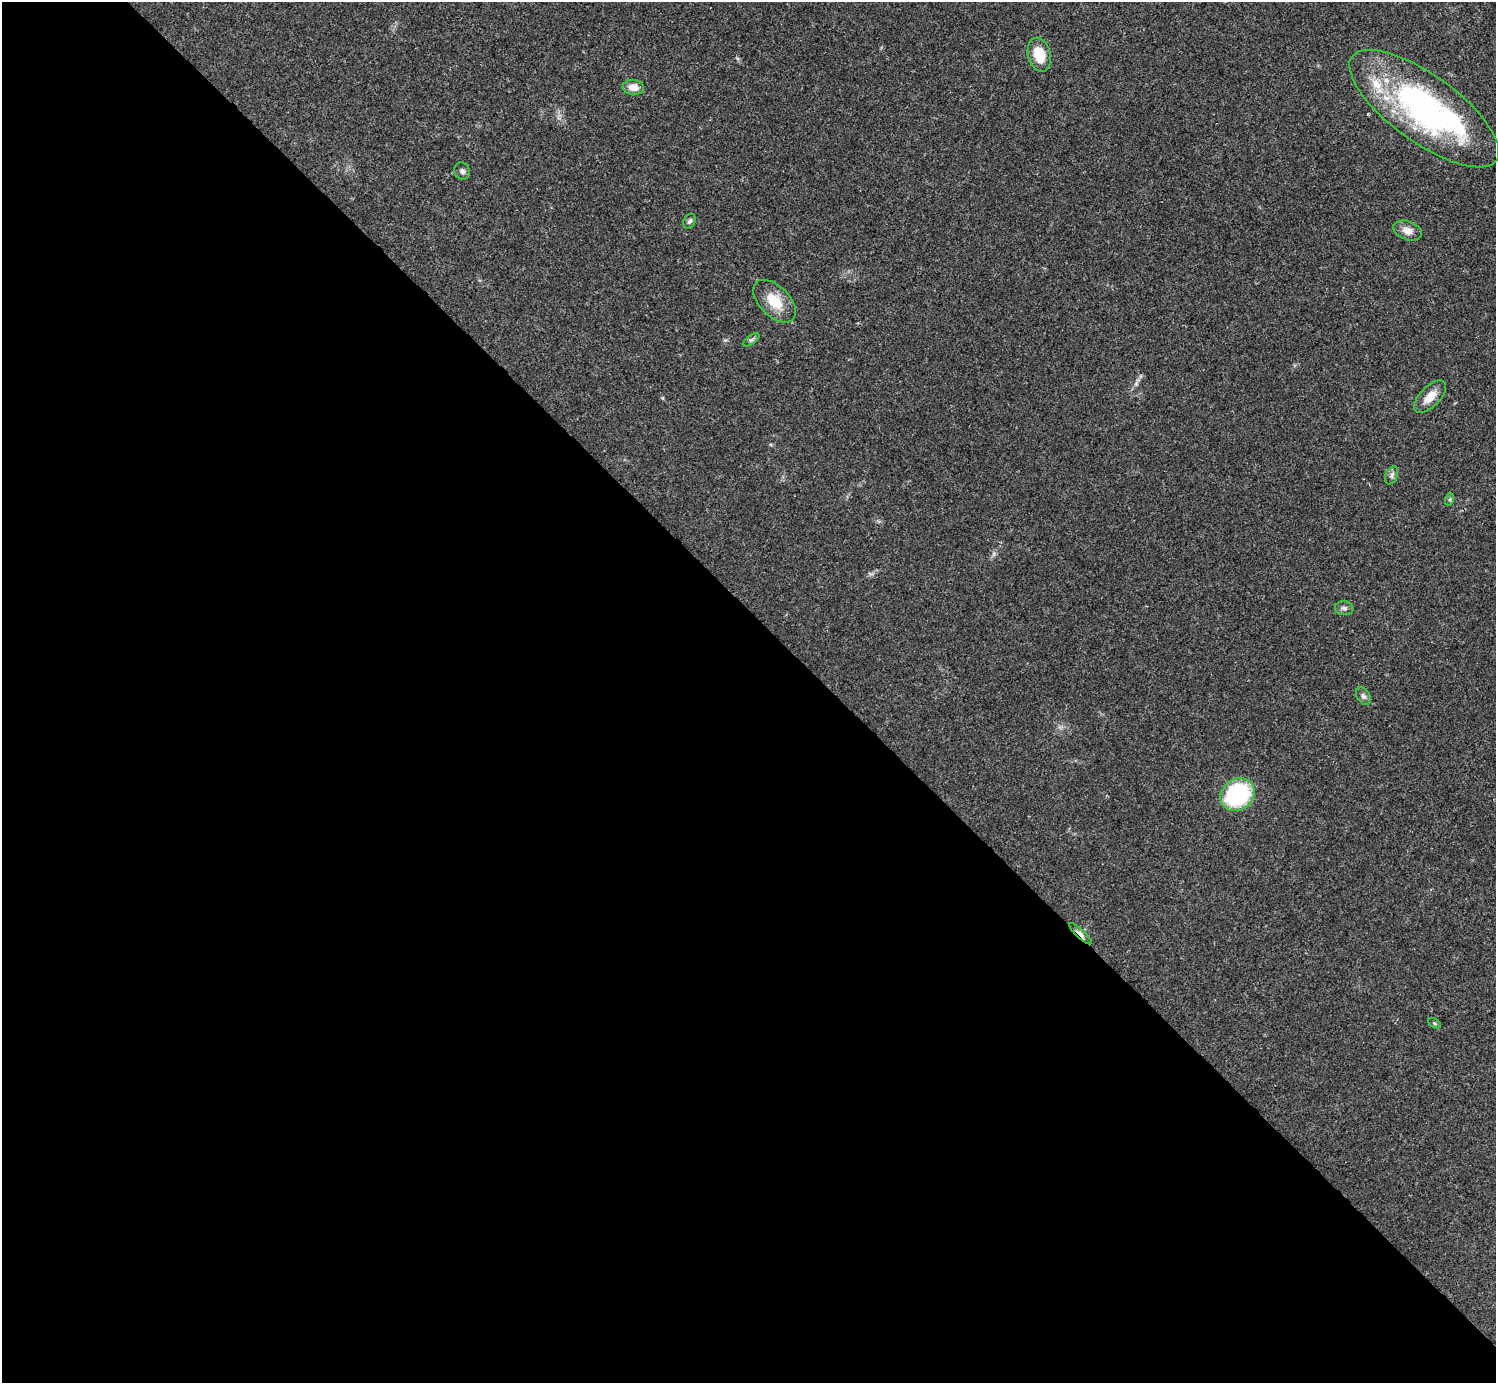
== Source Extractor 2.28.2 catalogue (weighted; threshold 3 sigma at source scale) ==
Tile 9 of 4 x 4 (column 1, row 3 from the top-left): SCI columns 1-1494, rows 1540-2920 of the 5984 x 5984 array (HDU 1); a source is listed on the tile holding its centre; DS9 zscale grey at full resolution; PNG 1498 x 1385 px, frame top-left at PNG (2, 2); each listed source drawn as its Kron ellipse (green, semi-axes under 4 px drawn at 4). Shown black and unused: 55% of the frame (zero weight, under 3 of 4 exposures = <1% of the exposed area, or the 3 px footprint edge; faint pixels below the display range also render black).
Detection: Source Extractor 2.28.2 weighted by HDU 2 'WHT'; one run over the whole footprint, this tile lists its part. Background 0.021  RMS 0.0022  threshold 0.00997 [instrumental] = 3 sigma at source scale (4.5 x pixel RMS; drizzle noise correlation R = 1.50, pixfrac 1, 0.05/0.05 arcsec/px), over >= 5 px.
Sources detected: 21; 3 inside a brighter object's white glare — neither listed nor drawn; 2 inside a brighter listed object's ellipse — not listed separately; the other 16 listed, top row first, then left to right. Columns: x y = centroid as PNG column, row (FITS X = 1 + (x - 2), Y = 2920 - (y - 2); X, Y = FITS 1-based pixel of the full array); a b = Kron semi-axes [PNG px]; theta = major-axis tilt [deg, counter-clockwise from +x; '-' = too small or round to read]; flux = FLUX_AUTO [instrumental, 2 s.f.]
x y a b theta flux
1039 55 17 11 -75 5.5
633 87 10 7 -6 2.1
1424 109 89 33 -36 55
462 171 8 7 - 0.74
689 221 8 6 62 0.62
1407 231 15 9 -20 1.9
775 301 26 15 -45 5.7
751 340 9 4 35 0.49
1430 397 20 10 45 3
1392 475 9 6 68 0.67
1450 499 6 4 71 0.34
1344 608 9 7 -8 0.75
1363 696 9 6 -56 0.72
1237 795 18 15 37 24
1080 934 15 4 -43 1
1434 1023 7 4 -31 0.28
Overlapping masked pixels (flux is a lower limit): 1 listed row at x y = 1080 934